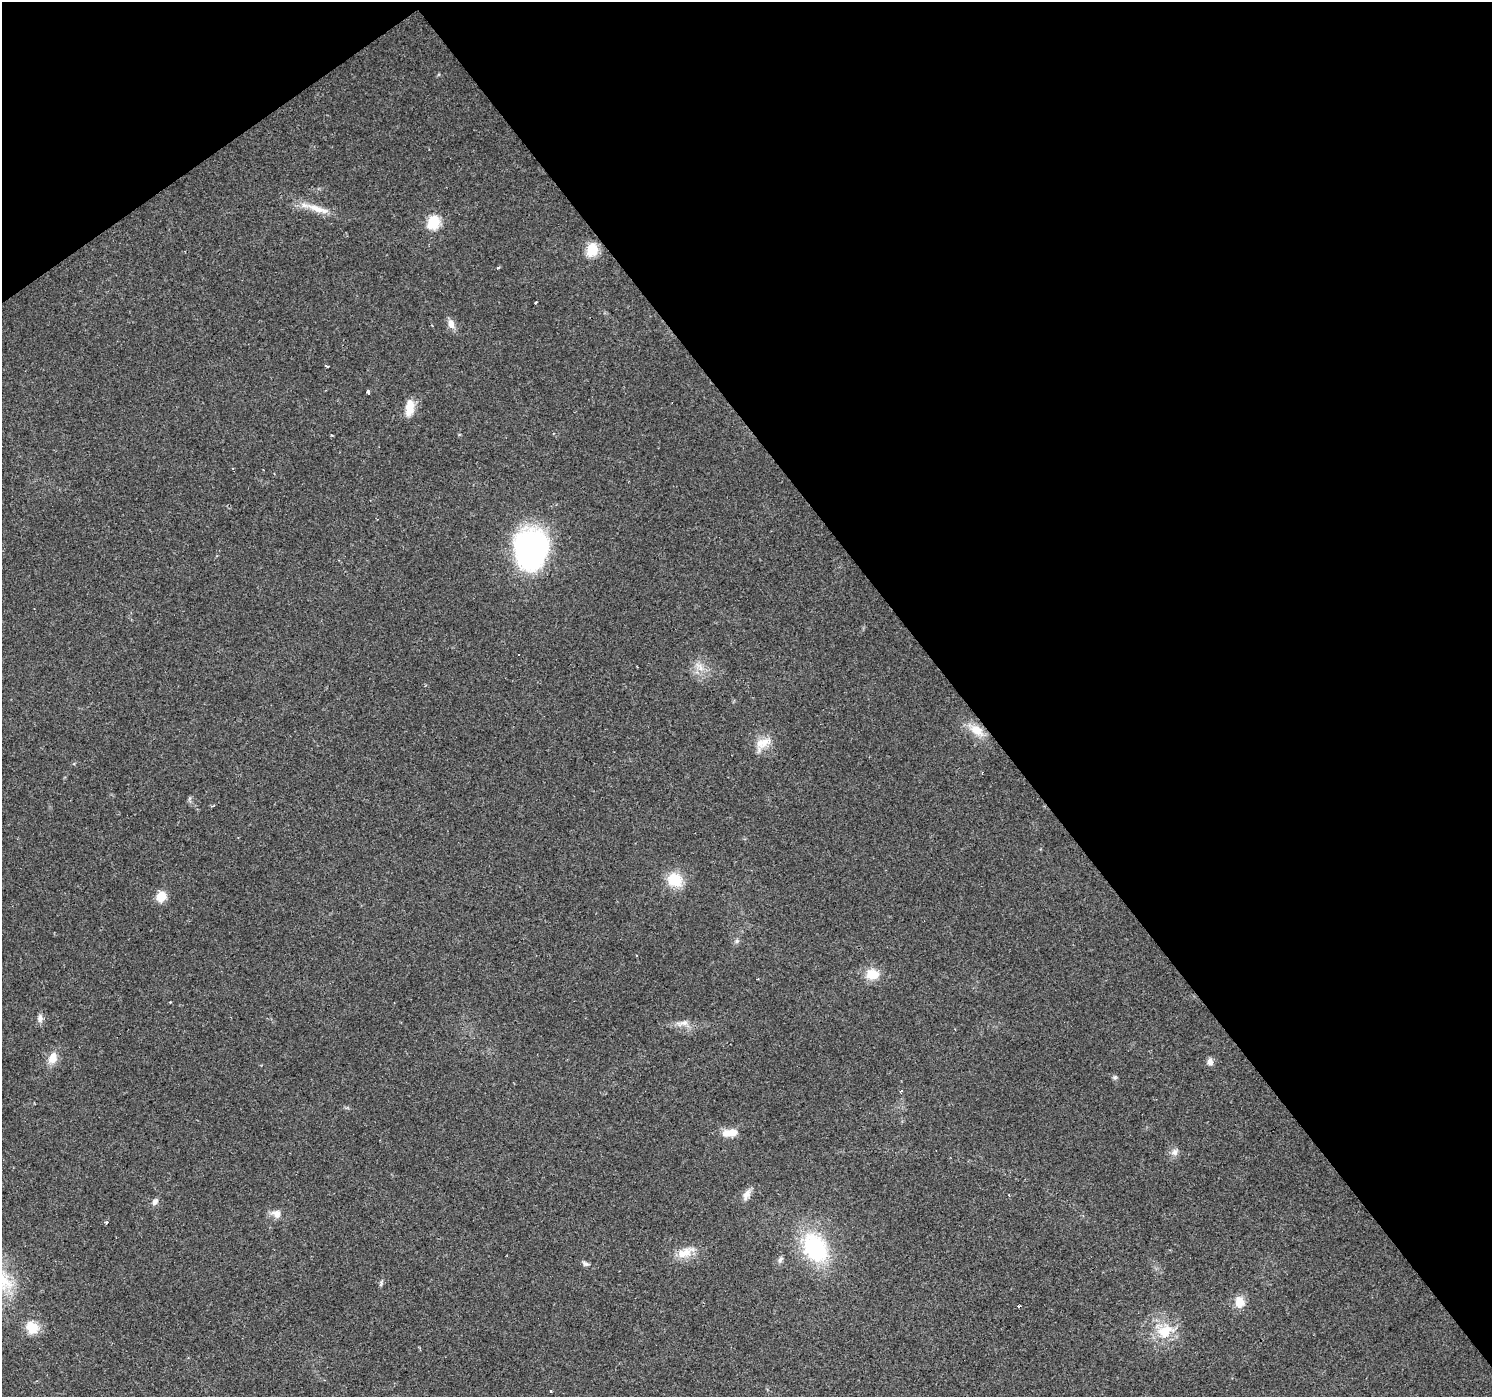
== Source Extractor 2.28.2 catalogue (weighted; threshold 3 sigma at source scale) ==
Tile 3 of 4 x 4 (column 3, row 1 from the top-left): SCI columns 2983-4472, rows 4378-5772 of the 5963 x 5900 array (HDU 1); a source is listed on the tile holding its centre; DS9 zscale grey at full resolution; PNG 1494 x 1399 px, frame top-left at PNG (2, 2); no overlay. Shown black and unused: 39% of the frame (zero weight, under 2 of 3 exposures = <1% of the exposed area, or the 3 px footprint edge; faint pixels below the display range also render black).
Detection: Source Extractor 2.28.2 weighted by HDU 2 'WHT'; one run over the whole footprint, this tile lists its part. Background 0.0515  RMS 0.0052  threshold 0.0236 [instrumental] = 3 sigma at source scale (4.5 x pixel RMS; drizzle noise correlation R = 1.50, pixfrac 1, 0.0396/0.0396 arcsec/px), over >= 5 px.
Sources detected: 44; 1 inside a brighter listed object's ellipse — not listed separately; the other 43 listed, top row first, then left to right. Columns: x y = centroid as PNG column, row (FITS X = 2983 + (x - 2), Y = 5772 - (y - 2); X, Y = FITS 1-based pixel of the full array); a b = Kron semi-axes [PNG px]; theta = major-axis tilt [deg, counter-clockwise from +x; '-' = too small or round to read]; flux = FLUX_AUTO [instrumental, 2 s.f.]
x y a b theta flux
316 208 32 9 -17 9.1
434 222 7 6 - 51
592 249 7 6 - 43
498 268 3 3 - 1.6
535 303 3 2 - 0.44
451 324 13 8 -72 3.6
327 366 4 3 - 1.2
368 392 5 3 - 1.1
410 408 21 10 82 7.7
332 435 4 3 - 0.5
530 550 40 30 87 120
518 655 2 2 - 0.65
700 667 17 7 -48 4.8
976 730 23 12 -38 9
763 743 26 13 33 8.2
982 772 4 2 - 0.39
675 880 18 15 -30 14
161 896 12 10 52 7.5
737 941 6 6 - 1.1
637 956 3 2 - 0.51
872 974 14 12 9 10
40 1018 11 7 87 2.4
682 1023 21 7 9 4.3
53 1058 15 10 69 6.3
1210 1061 9 7 -90 2.6
1115 1077 6 4 -16 0.9
901 1091 4 3 - 1.2
733 1132 11 9 9 5.2
1175 1151 10 7 39 2.4
746 1195 17 8 62 3.6
155 1202 10 6 53 2.3
276 1214 13 11 -29 4.1
106 1222 4 4 - 0.79
815 1248 32 23 -61 52
685 1252 29 12 21 8.8
780 1259 10 6 65 1.5
585 1264 9 6 -24 1.5
381 1283 13 3 77 0.99
1239 1302 15 12 -79 6.5
1018 1306 3 3 - 2.2
32 1328 11 10 - 13
1165 1331 27 18 24 16
550 1391 3 3 - 0.72